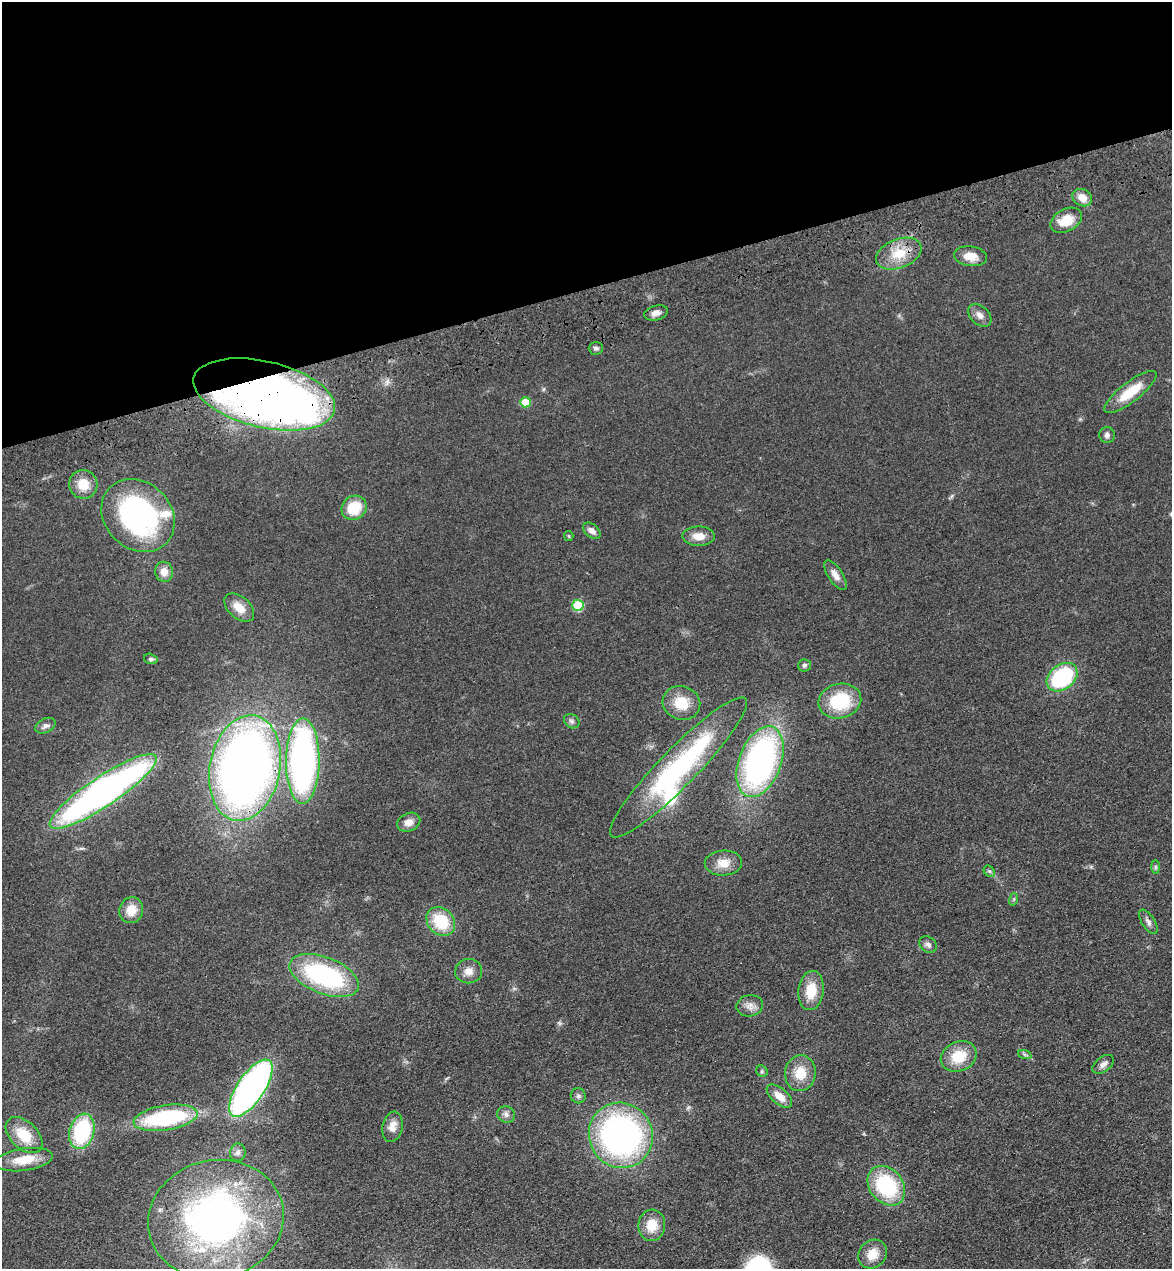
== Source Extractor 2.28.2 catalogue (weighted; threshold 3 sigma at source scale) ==
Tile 3 of 4 x 4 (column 3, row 1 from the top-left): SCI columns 2526-3695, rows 3919-5185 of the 5166 x 5303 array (HDU 1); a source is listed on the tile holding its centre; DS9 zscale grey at full resolution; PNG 1174 x 1271 px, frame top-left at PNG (2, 2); each listed source drawn as its Kron ellipse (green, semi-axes under 4 px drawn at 4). Shown black and unused: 23% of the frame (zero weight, under 3 of 4 exposures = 6% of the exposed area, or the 3 px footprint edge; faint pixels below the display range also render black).
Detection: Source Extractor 2.28.2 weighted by HDU 2 'WHT'; one run over the whole footprint, this tile lists its part. Background 0.0693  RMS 0.0071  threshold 0.0318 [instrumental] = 3 sigma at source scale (4.5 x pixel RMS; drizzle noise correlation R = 1.50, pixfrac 1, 0.05/0.05 arcsec/px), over >= 5 px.
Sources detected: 69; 1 inside a brighter object's white glare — neither listed nor drawn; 2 inside a brighter listed object's ellipse — not listed separately; the other 66 listed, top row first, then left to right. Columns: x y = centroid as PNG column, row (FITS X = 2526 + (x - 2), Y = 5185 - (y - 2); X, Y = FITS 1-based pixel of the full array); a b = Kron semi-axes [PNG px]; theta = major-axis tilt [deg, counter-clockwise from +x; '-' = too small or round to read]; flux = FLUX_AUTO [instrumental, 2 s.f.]
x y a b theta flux
1082 198 10 8 -30 7.6
1066 220 17 11 29 15
899 254 24 14 21 17
970 256 16 10 -8 9.1
656 313 12 7 15 4.3
980 315 13 9 -43 4.3
596 348 7 6 - 2
1130 392 32 10 38 21
264 394 72 33 -13 630
525 402 5 5 - 18
1107 435 8 7 - 2.3
83 484 14 14 - 13
354 508 13 11 39 21
138 516 40 33 -45 140
592 531 10 6 -39 3.9
569 536 5 4 - 0.8
699 536 16 9 0 8.4
164 572 10 9 - 6.9
835 575 17 7 -57 5.5
578 605 5 5 - 42
239 608 17 10 -42 9.7
151 659 7 5 -15 1.4
804 665 6 6 - 1.6
1062 677 17 12 38 67
840 701 21 17 14 38
681 703 19 16 -19 18
572 721 8 6 -34 2
45 726 11 7 26 2.8
303 761 42 17 89 230
760 762 37 21 70 210
678 767 96 18 46 120
245 768 53 35 78 560
103 791 63 15 34 310
409 822 12 9 24 5.8
723 863 19 12 1 9.6
1156 867 7 4 -89 1.3
989 871 6 5 - 1.2
1014 899 6 4 73 1
131 910 13 12 - 11
441 921 16 13 -45 30
1148 922 14 6 -58 2.8
928 944 9 7 -39 2.8
469 971 13 12 - 6.3
324 975 36 18 -21 98
811 990 20 12 82 17
750 1006 13 10 11 5.1
1025 1055 7 4 -19 1.2
959 1056 18 14 25 20
1103 1064 12 7 36 3.3
762 1071 6 5 - 1.2
800 1073 18 15 83 14
251 1088 33 13 56 260
578 1096 7 7 - 1.9
779 1096 15 8 -41 8.8
506 1114 9 8 - 2.8
166 1118 32 12 9 79
392 1127 15 10 80 6.7
82 1131 18 12 74 57
24 1135 22 13 -44 18
621 1135 33 31 -57 220
238 1152 9 7 79 2.6
24 1160 29 11 8 15
886 1186 21 16 -51 57
216 1219 68 59 12 290
652 1225 16 13 84 14
873 1254 15 13 45 11
Overlapping masked pixels (flux is a lower limit): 4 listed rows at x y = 264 394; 303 761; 245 768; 103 791